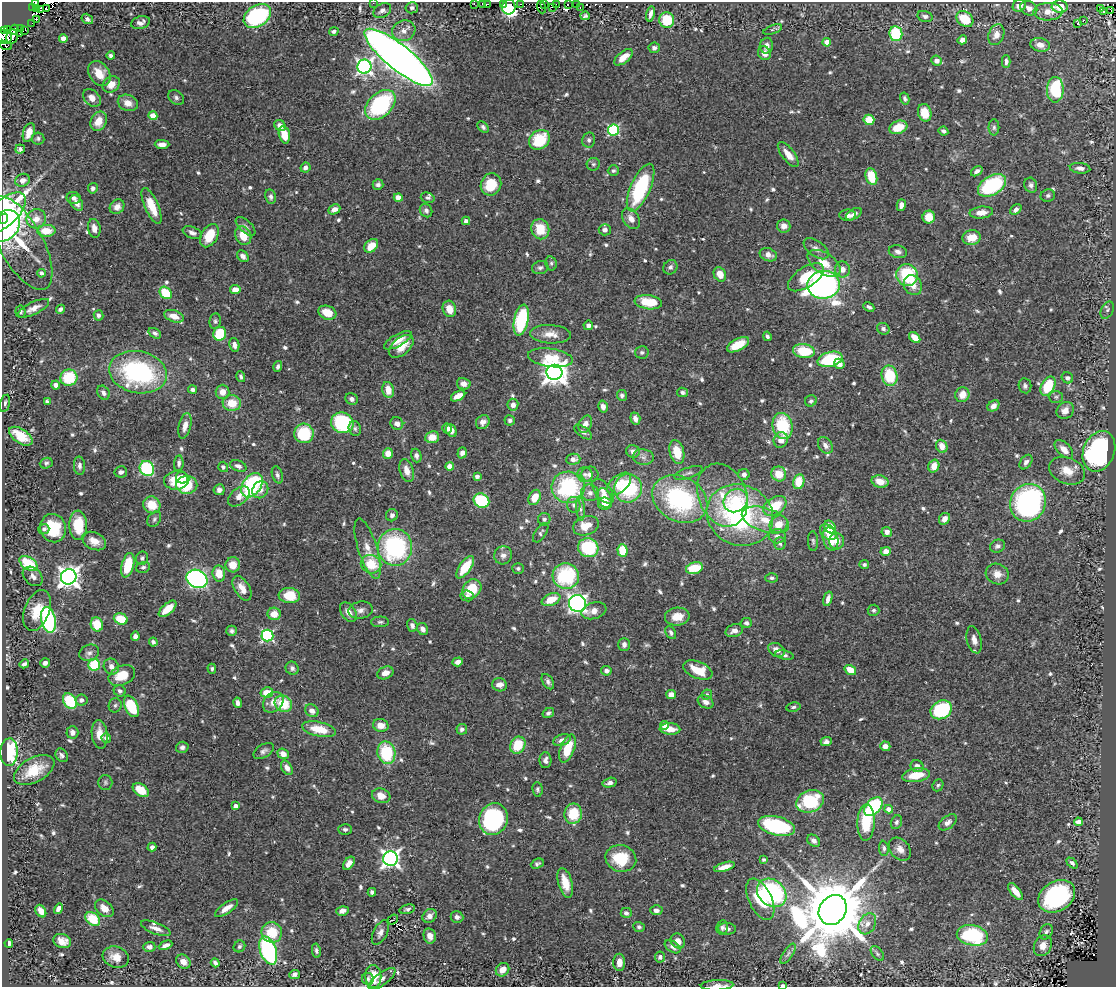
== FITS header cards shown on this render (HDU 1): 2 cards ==
NAXIS1  =                 1114
NAXIS2  =                  985

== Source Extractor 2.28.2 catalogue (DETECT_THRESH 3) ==
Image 1114 x 985 px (HDU 1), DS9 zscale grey, 1 PNG px = 1 image px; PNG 1118 x 989 px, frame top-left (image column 1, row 985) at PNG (2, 2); each listed source drawn as its Kron ellipse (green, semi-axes under 4 px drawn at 4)
Background 0.54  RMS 0.027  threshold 0.0809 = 3 sigma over >= 5 px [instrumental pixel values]
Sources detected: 706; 6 with non-positive FLUX_AUTO (blend fragments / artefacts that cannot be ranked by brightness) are neither listed nor drawn; of the other 700, the 500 brightest by FLUX_AUTO listed and drawn (200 fainter detections omitted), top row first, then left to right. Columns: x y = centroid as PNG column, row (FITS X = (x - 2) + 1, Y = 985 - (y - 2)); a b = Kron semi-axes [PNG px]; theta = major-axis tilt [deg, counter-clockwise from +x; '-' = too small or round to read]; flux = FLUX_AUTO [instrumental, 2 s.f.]
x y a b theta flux
36 2 2 2 - 4.9
373 3 2 2 - 4.2
474 3 3 2 - 4
483 3 3 2 - 16
487 4 3 2 - 8.6
521 4 3 2 - 16
545 4 4 3 - 17
568 4 2 2 - 6.7
503 5 3 2 - 24
556 5 3 3 - 24
576 5 3 2 - 15
1019 5 7 6 - 12
1060 6 8 6 -3 40
508 7 7 7 - 310
542 7 6 3 -74 53
552 7 2 2 - 42
32 8 3 2 - 19
412 8 6 5 - 4.6
580 8 3 2 - 3.8
1029 8 9 7 -24 9
36 9 3 2 - 8.1
46 9 3 2 - 5.3
1101 9 4 3 - 6.5
40 10 3 3 - 25
1111 10 2 2 - 15
382 11 9 6 31 6.7
1048 12 14 9 1 20
1103 12 3 3 - 3.9
651 14 8 3 77 7.4
257 16 15 10 33 210
585 16 5 3 - 4.1
925 16 7 5 -15 5.2
36 19 2 2 - 7.3
87 19 6 5 - 5.3
965 19 9 7 -38 51
667 20 8 7 - 57
1083 21 2 2 - 360
32 23 2 2 - 270
140 23 9 6 17 9.4
1078 23 4 3 - 26
20 29 3 2 - 27
8 30 2 2 - 32
14 30 5 4 - 8.3
773 30 10 3 20 6.6
3 31 4 2 - 25
25 31 3 2 - 6.5
334 31 5 4 - 4
404 31 12 10 21 15
20 34 4 2 - 9.9
896 34 7 6 - 82
996 35 11 7 69 15
4 37 7 7 - 150
12 37 7 5 80 94
63 38 4 4 - 27
962 40 5 4 - 9.1
827 42 4 4 - 24
5 45 7 3 -22 15
1040 45 10 6 -11 14
766 46 8 6 77 9.4
654 48 6 5 - 6.6
764 53 7 6 - 14
111 56 4 4 - 5.1
398 57 42 12 -39 2700
624 57 11 5 39 20
937 61 5 5 - 11
1006 61 6 4 89 7.2
364 67 7 7 - 530
99 73 13 10 -56 27
111 84 9 7 37 19
1055 90 13 8 89 110
176 97 8 6 -34 5.5
92 98 10 7 -45 15
905 98 6 4 -76 4.5
128 103 10 8 -23 17
380 105 18 11 43 220
925 113 9 6 -75 36
153 116 4 4 - 36
869 120 5 5 - 47
99 121 10 7 64 26
280 126 6 5 - 15
483 127 7 4 -43 4.5
898 127 9 6 19 39
994 127 8 5 -90 4.4
613 130 5 5 - 190
943 131 5 3 - 4.3
29 132 10 5 72 23
284 135 9 5 -76 33
38 138 6 6 - 4.5
539 140 11 9 39 75
589 140 7 6 - 5.5
162 144 7 4 0 11
20 149 5 4 - 4.8
788 154 15 6 -52 18
593 164 6 6 - 4.2
305 168 5 5 - 8.2
1080 168 10 5 -6 8.9
613 171 5 5 - 4.2
977 171 6 4 35 6.6
871 177 8 5 -74 46
23 180 7 6 - 9.3
491 184 11 10 - 52
378 185 5 5 - 5.7
992 185 15 9 31 160
1031 185 7 6 - 6
93 188 5 5 - 6
641 188 26 10 66 170
1048 196 7 6 - 4.7
271 197 7 5 -78 6
74 198 7 6 - 5.6
398 198 4 4 - 23
428 198 7 5 -16 4.1
77 203 8 5 -61 11
901 205 6 4 76 9.9
152 206 19 6 -66 42
117 207 8 7 - 13
334 209 6 4 25 14
1016 209 6 4 39 6.6
426 211 7 6 - 5.8
4 213 27 13 42 320
981 213 11 6 5 17
854 214 9 5 31 6.6
848 215 8 5 -2 9.9
929 217 6 6 - 25
4 219 5 4 - 87
36 219 10 9 - 15
631 219 11 7 -56 14
466 221 4 4 - 7.2
4 226 17 13 45 280
246 226 12 6 -42 7.1
784 226 6 6 - 13
94 228 9 6 -81 12
540 229 10 9 - 40
605 230 6 5 - 8.4
46 231 9 6 2 29
192 233 10 5 -23 7.9
209 236 12 8 61 44
243 236 9 7 -60 32
972 238 9 7 6 28
21 243 52 22 -61 67
371 246 8 5 45 31
816 249 14 7 -37 11
898 252 9 6 -13 7.5
768 255 9 6 -22 11
243 256 6 5 - 8.4
551 263 7 5 -77 4.3
824 263 18 10 -34 34
540 267 8 6 14 5.3
670 267 7 6 - 6.2
842 269 8 7 - 14
41 273 4 4 - 4.6
720 274 7 6 - 23
907 275 11 10 - 100
806 277 20 10 33 49
824 285 16 14 8 930
913 285 10 8 -59 19
235 289 5 4 - 19
166 293 7 5 -48 62
648 302 14 7 -8 48
869 307 6 3 -26 5.2
33 308 17 6 26 13
60 309 5 3 - 5.3
449 309 8 6 -74 24
1107 310 9 6 61 5.4
20 312 6 5 - 4.9
327 313 9 6 -21 30
98 315 5 5 - 4.6
174 316 10 5 -19 18
521 320 16 7 78 150
215 321 8 6 82 4.3
588 325 5 4 - 6.8
883 329 6 5 - 5.2
155 333 7 4 -33 5.1
220 334 7 6 - 61
551 334 20 9 -3 21
767 336 5 3 - 4.2
915 337 6 4 -43 22
398 340 15 6 28 20
234 345 7 5 -78 9.4
738 345 12 6 28 41
401 346 15 8 41 31
804 351 11 7 -7 67
642 352 6 6 - 4.6
550 358 22 9 -8 63
830 359 13 7 15 110
839 364 5 5 - 12
278 367 5 4 - 4.8
138 372 29 21 -12 280
554 372 8 7 - 1700
241 376 6 4 -75 3.9
890 376 10 8 -78 72
69 378 8 8 - 71
1067 378 6 5 - 5.6
464 384 7 5 -13 11
56 385 4 4 - 9.5
1025 386 7 6 - 5.4
1048 386 10 6 63 78
192 390 4 4 - 5.2
388 390 8 5 -78 24
222 392 7 7 - 14
683 392 6 4 -10 5.2
103 393 7 5 -58 7.5
622 395 5 5 - 4.7
962 395 7 7 - 21
458 396 8 4 28 18
1056 397 7 6 - 3.9
352 399 6 5 - 6.8
47 401 4 4 - 4
811 401 6 5 - 4.8
5 403 8 5 75 4.9
232 403 9 8 - 35
513 405 6 5 - 8.6
993 406 6 5 - 11
603 407 6 4 -75 10
1065 411 9 8 - 17
635 419 6 5 - 11
510 420 5 5 - 5.1
483 422 7 6 - 9
342 423 11 10 - 160
397 424 6 6 - 11
585 424 9 6 63 9.6
185 426 13 6 77 14
783 426 13 10 -76 100
355 428 7 6 - 4.8
447 429 5 5 - 7.6
451 430 7 5 -65 12
583 432 10 5 -35 6.9
304 433 10 9 - 82
21 436 13 7 -34 42
432 437 7 6 - 24
781 440 8 7 - 16
825 445 9 6 -53 9.4
942 446 7 5 -68 19
1064 449 11 6 -44 20
633 451 7 6 - 9.2
1099 451 21 15 69 430
677 452 12 7 -76 41
388 453 5 5 - 22
462 453 6 4 70 7.9
416 456 7 5 -72 6.5
643 457 10 8 -8 8.7
573 459 7 5 6 11
1026 462 8 5 54 7.2
46 463 6 5 - 4.1
179 463 8 4 84 5.2
80 466 9 5 -87 6.4
238 466 8 5 -21 7.9
450 466 4 4 - 34
934 466 6 5 - 20
223 467 5 5 - 5.3
147 468 8 7 - 170
407 470 12 6 -72 16
1067 471 19 13 -21 30
121 472 6 5 - 6.4
689 473 15 5 19 7.4
585 474 8 7 - 7.5
590 474 8 8 - 9
744 474 5 5 - 9.2
779 474 7 7 - 33
277 475 9 5 -72 5.6
477 476 4 4 - 8.1
182 478 6 5 - 16
177 480 13 9 10 39
880 481 8 6 -14 23
799 482 7 5 76 42
619 484 14 8 40 39
187 485 10 9 - 80
252 485 13 9 54 200
568 487 16 15 - 190
628 488 14 14 - 130
219 490 5 5 - 8.8
260 490 9 7 59 13
603 491 14 7 -52 14
590 493 9 8 - 9.7
722 495 32 24 -68 75
239 496 12 8 39 13
535 497 8 6 64 28
604 498 10 7 -67 24
680 499 29 22 -29 260
736 500 12 11 - 48
481 501 8 6 -33 110
1028 503 19 17 62 380
605 504 7 6 - 19
152 505 9 8 - 37
574 505 8 6 -80 6.6
775 506 13 8 34 60
580 509 12 4 -87 6.4
392 515 6 6 - 6.2
740 515 34 30 -26 360
154 519 8 6 54 4.8
544 519 6 6 - 5.6
944 519 6 5 - 13
765 520 24 11 -18 43
779 524 9 8 - 27
78 525 15 9 -87 61
586 526 13 9 19 31
830 527 7 5 -59 32
53 528 14 13 - 70
44 529 5 5 - 4.6
828 532 9 6 -42 16
887 532 5 5 - 11
541 533 11 5 55 4.6
777 536 8 7 - 10
830 539 12 7 -74 37
94 541 12 8 -25 23
813 541 10 5 -88 4.3
837 541 8 7 - 16
780 544 6 5 - 4.3
997 546 8 6 22 6.3
395 547 18 17 - 240
588 548 10 9 - 120
368 549 31 9 -72 26
622 550 6 5 - 46
886 551 5 4 - 14
503 555 9 8 - 8.9
142 558 7 6 - 4.7
29 563 10 6 -34 88
371 564 10 9 - 51
864 564 5 4 - 4.2
128 565 12 6 76 64
233 565 7 7 - 27
143 567 7 5 17 4.7
465 567 13 6 55 56
518 568 6 5 - 3.9
694 568 9 5 13 60
219 573 8 6 -83 28
997 574 12 10 -17 19
33 576 11 8 -42 9
566 576 13 12 - 150
69 577 8 7 - 1300
772 578 6 4 -1 4
197 579 11 8 -26 510
242 588 14 7 -60 17
472 589 10 8 48 56
289 595 10 7 -4 55
467 596 6 5 - 5.3
828 599 7 4 73 10
551 600 10 6 22 35
577 603 8 8 - 570
168 609 11 5 41 26
37 610 21 12 69 43
360 610 12 8 10 10
874 610 6 5 - 4.6
594 611 13 8 17 15
348 612 11 7 -55 15
274 614 6 6 - 22
677 617 12 9 6 25
121 619 7 5 -18 47
48 620 13 7 -78 280
380 622 9 5 1 4.2
746 623 5 5 - 5.2
97 624 7 6 - 41
412 625 6 5 - 6.7
423 629 6 5 - 10
232 631 5 5 - 4.8
734 631 9 6 18 12
671 632 7 5 -63 5.1
135 636 5 4 - 8.5
267 636 6 6 - 240
974 640 14 7 -76 12
153 642 4 4 - 6.3
624 644 6 5 - 7.9
777 650 9 6 -29 13
89 653 10 8 21 8.3
784 655 9 4 -12 4.6
458 662 5 4 - 10
45 663 5 4 - 7.5
24 664 5 4 - 5.5
94 665 6 6 - 82
111 667 8 7 - 11
292 668 7 6 - 6
212 669 5 4 - 4.1
698 670 15 8 -23 43
850 670 6 4 -34 33
606 671 5 5 - 7.4
385 673 8 6 23 14
122 675 14 9 25 36
548 682 8 5 -59 5.9
500 685 7 6 - 16
120 691 6 5 - 5.3
267 692 6 5 - 28
671 695 5 4 - 17
707 695 5 5 - 4.8
81 700 6 5 - 6.9
70 701 8 6 -55 110
273 702 11 9 45 19
706 702 8 6 -28 10
238 703 5 4 - 6.7
283 704 9 8 - 60
115 705 7 6 - 4.4
131 706 11 6 -66 81
793 707 7 4 8 4
941 710 11 9 29 140
312 711 7 5 -36 9.6
548 713 6 4 32 4.6
381 725 8 6 -15 17
664 726 5 4 - 16
319 729 17 7 -12 45
462 729 5 5 - 6
670 729 10 5 -4 22
72 732 6 6 - 6.3
100 734 14 8 -84 22
106 738 5 4 - 6.9
562 740 9 5 18 9.9
826 741 5 4 - 6.2
518 745 9 7 60 51
885 746 5 4 - 13
182 747 6 5 - 5.5
567 748 15 7 70 49
264 751 11 6 31 6.8
9 752 14 9 87 140
386 753 11 9 -77 100
283 754 6 5 - 14
62 755 7 5 -58 5.5
545 760 8 6 -89 6.8
917 766 7 6 - 11
287 768 8 5 -58 9.5
34 770 22 12 28 48
916 775 14 7 9 37
105 782 7 7 - 4.1
610 783 7 4 15 6.8
938 785 6 5 - 3.8
538 789 7 5 -85 3.8
141 790 9 6 -37 40
381 796 9 7 -17 19
810 801 14 11 21 120
236 806 4 4 - 10
873 807 11 7 47 160
889 809 4 4 - 14
573 814 10 9 - 57
493 819 16 14 65 250
866 822 18 8 88 81
896 822 7 5 67 4.8
948 822 10 6 38 8.9
1078 822 4 4 - 13
777 826 19 9 -13 180
345 829 7 5 -2 4.5
814 841 7 5 -38 7.2
152 847 4 4 - 5.9
884 848 7 5 -84 4.5
900 849 13 9 -49 14
390 859 7 7 - 740
621 859 15 13 -15 75
764 860 3 3 - 4.3
349 863 7 4 54 12
1072 863 6 4 -43 5
537 864 7 4 25 3.8
724 867 11 4 17 17
565 883 15 7 -75 30
1015 891 10 4 -51 20
372 892 4 4 - 4.3
772 893 16 13 -41 250
1057 896 20 14 31 250
760 899 22 11 -64 72
104 908 10 7 -42 18
226 908 14 5 36 15
59 909 5 4 - 11
407 909 8 4 13 4.3
656 910 6 5 - 8.8
833 910 16 13 56 24000
41 911 7 5 -56 16
342 911 6 4 14 11
626 913 5 5 - 6.1
430 916 8 6 40 9.1
457 917 6 5 - 6.5
93 919 8 6 -39 53
393 919 6 2 41 4
867 924 11 8 61 13
639 927 6 4 -18 4
722 927 7 5 78 5
156 928 16 5 -21 13
727 929 9 5 -5 6.4
272 932 10 10 - 52
380 932 13 7 63 10
1046 932 8 6 63 5.9
972 935 16 10 -10 160
430 936 8 6 -77 15
62 941 9 7 -18 16
678 941 8 7 - 11
9 943 4 4 - 6.2
166 945 7 3 24 8.2
239 946 6 5 - 4.3
1043 946 11 8 62 17
149 947 6 5 - 7.5
673 947 9 5 -34 7.6
268 951 14 8 -70 290
316 951 7 4 -79 4.6
788 954 11 5 56 5.2
877 954 8 5 -53 4.3
116 957 13 10 -18 21
660 957 5 5 - 5.3
183 962 8 6 -47 14
619 962 8 6 -89 21
215 963 4 4 - 5.6
502 970 7 6 - 18
295 974 5 4 - 7.7
373 977 11 8 -89 42
368 979 6 5 - 6
382 979 16 6 36 9.4
717 985 16 5 2 9.1
783 985 4 2 - 5.6
At the frame edge (FLAGS 8, measured only in part): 10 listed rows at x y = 36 2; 373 3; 474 3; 483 3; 3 31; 4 37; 5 45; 4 226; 717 985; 783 985
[200 fainter detections neither listed nor drawn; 6 non-positive-flux detections neither listed nor drawn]